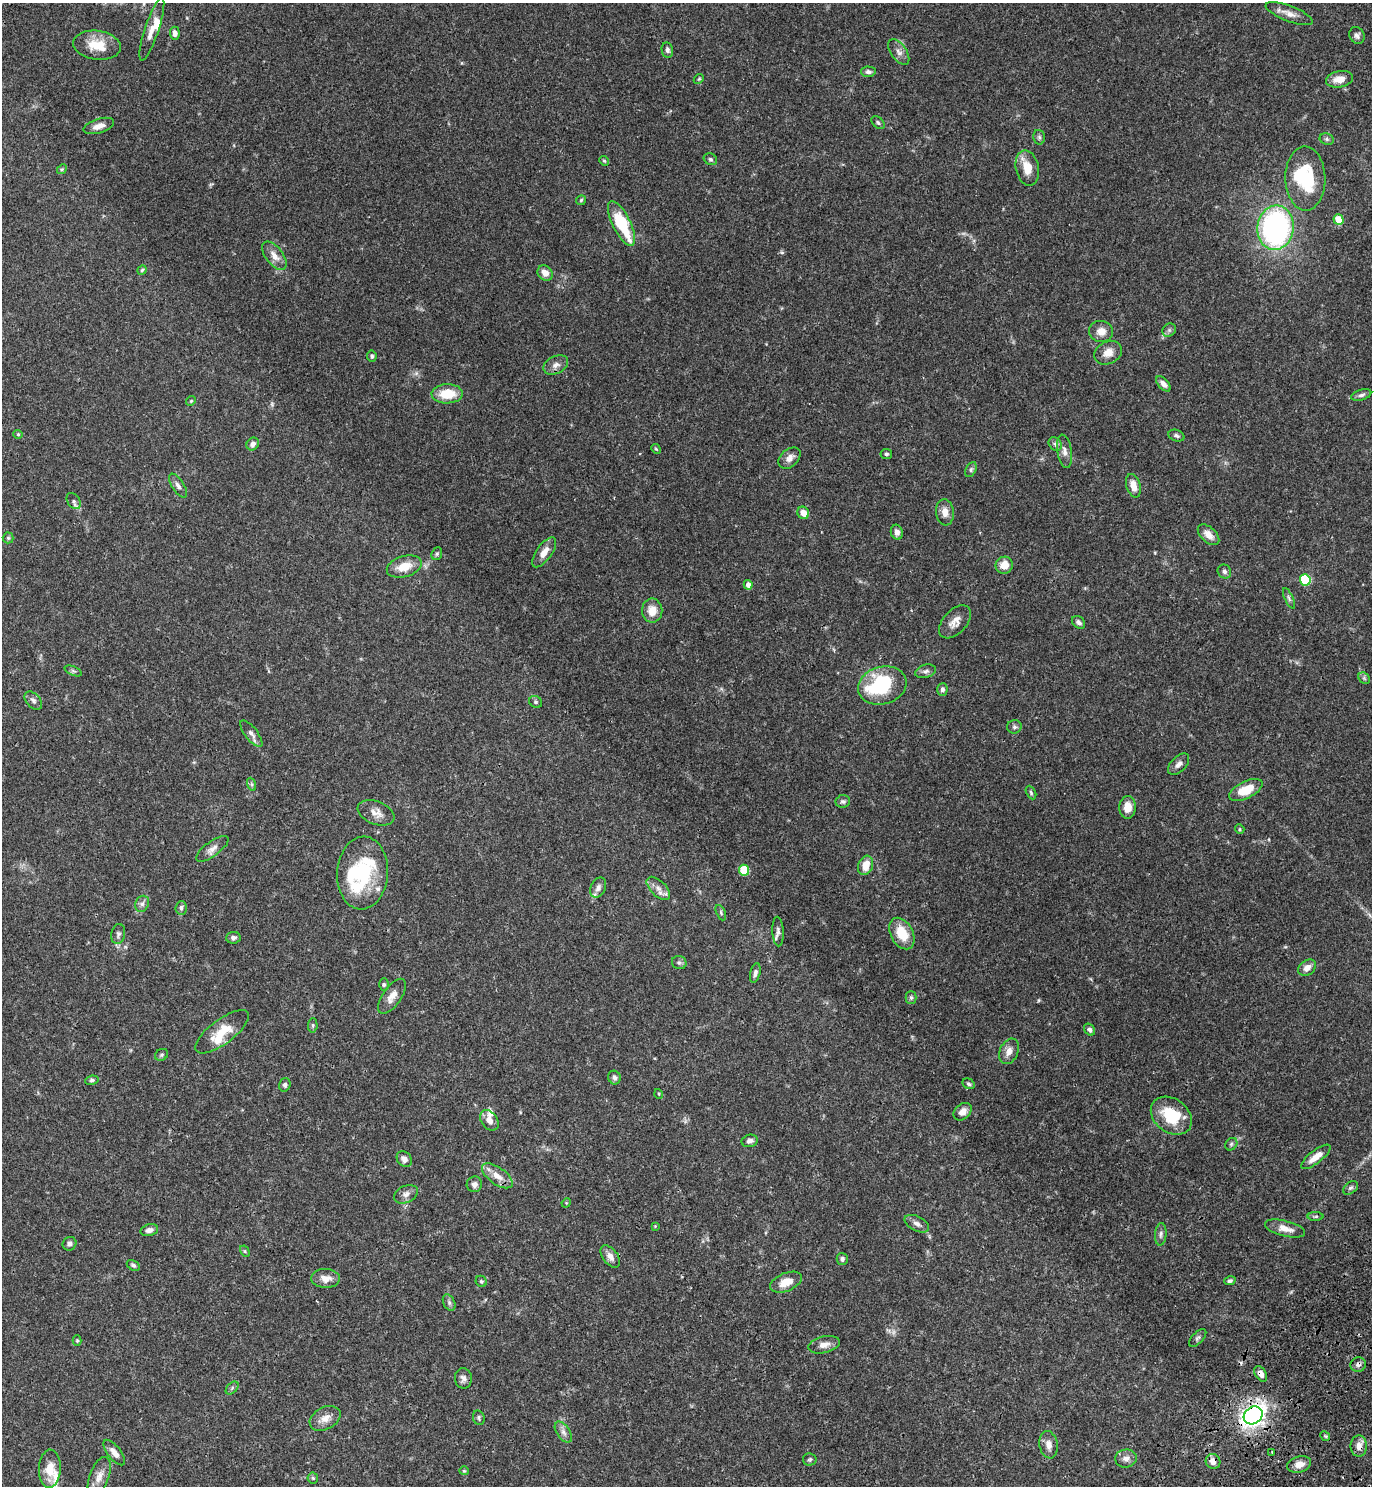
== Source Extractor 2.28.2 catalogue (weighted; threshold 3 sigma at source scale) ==
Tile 6 of 4 x 4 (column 2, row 2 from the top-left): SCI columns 1759-3128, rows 3058-4541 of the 6120 x 6120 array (HDU 1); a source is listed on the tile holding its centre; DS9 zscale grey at full resolution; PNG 1374 x 1488 px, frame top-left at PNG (2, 3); each listed source drawn as its Kron ellipse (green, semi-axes under 4 px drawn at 4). Shown black and unused: <1% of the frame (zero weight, under 3 of 4 exposures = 6% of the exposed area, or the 3 px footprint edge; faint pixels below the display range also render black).
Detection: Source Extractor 2.28.2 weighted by HDU 2 'WHT'; one run over the whole footprint, this tile lists its part. Background 0.0581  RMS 0.0031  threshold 0.0138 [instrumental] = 3 sigma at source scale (4.5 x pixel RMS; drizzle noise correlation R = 1.50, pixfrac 1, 0.05/0.05 arcsec/px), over >= 5 px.
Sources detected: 176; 1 too faint to see at this stretch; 4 inside a brighter object's white glare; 2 cosmic-ray / hot-pixel residue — neither listed nor drawn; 8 inside a brighter listed object's ellipse — not listed separately; the other 161 listed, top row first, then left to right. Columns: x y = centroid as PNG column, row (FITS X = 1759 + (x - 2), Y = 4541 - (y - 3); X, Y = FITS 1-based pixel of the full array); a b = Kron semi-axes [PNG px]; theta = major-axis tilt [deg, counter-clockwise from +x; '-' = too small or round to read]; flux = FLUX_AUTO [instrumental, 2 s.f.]
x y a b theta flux
1289 14 25 8 -21 2.6
152 29 33 7 72 3.8
175 33 6 5 - 1.4
1357 35 9 7 -62 1
97 45 24 14 -8 7
667 50 8 5 -79 0.89
899 52 14 7 -54 1.7
868 72 7 5 -2 0.89
699 79 5 4 - 0.39
1340 79 14 8 12 3
878 123 7 5 -39 0.56
99 126 16 7 17 2.3
1039 137 7 5 -77 0.7
1327 139 7 5 -21 0.62
710 159 7 5 -30 0.58
604 161 5 4 - 0.36
1027 168 18 11 -77 5
62 169 5 4 - 0.38
1305 178 32 20 -89 16
581 200 5 5 - 0.42
1339 220 5 5 - 6.5
621 223 24 9 -63 15
1276 228 22 18 82 72
274 256 17 8 -52 2.9
142 270 5 4 - 0.44
545 273 8 7 - 2.4
1169 330 7 6 - 0.73
1101 331 12 10 -10 2.9
1108 353 14 11 27 3
372 356 6 4 -80 0.58
556 365 13 8 28 1.8
1163 384 9 5 -48 1.6
447 394 15 9 1 7.2
1361 395 10 5 16 0.89
191 401 5 4 - 0.34
18 434 4 4 - 0.33
1176 436 8 5 -19 0.73
253 444 7 6 - 1.2
1055 444 7 6 - 0.82
656 449 5 4 - 0.36
1064 451 17 7 -81 1.8
886 454 6 5 - 0.56
789 458 13 8 42 1.9
971 470 8 5 64 0.63
178 485 13 6 -58 1.2
1133 486 12 7 -74 3.4
74 501 9 6 -55 0.87
945 512 13 9 -84 2.3
803 513 6 5 - 2.4
897 532 7 6 - 1.4
1208 535 13 7 -43 2.6
8 538 5 5 - 0.47
544 552 17 7 54 2.7
437 554 7 5 68 0.52
1004 565 9 8 - 3.7
404 567 18 10 16 5
1224 572 7 6 - 0.96
1305 580 6 5 - 19
748 585 5 4 - 1.6
1289 598 11 4 -65 0.71
652 611 12 10 -89 3.7
955 622 20 11 47 2.9
1079 622 7 5 -46 0.92
73 671 9 4 -22 0.62
926 671 10 6 16 0.95
1364 678 6 5 - 0.56
882 685 25 18 16 25
942 690 6 5 - 0.98
33 701 11 7 -47 1.1
536 702 7 5 -34 0.58
1014 727 7 6 - 0.75
251 734 16 6 -52 1.5
1179 764 13 7 46 1.5
251 784 6 4 -71 0.5
1246 790 18 8 26 6.7
1031 793 7 4 -64 0.52
843 801 7 6 - 0.67
1127 807 11 8 86 3.5
376 813 19 11 -21 2.8
1240 829 5 4 - 0.38
212 849 19 7 36 1.9
865 865 10 7 70 4
744 870 5 5 - 13
362 873 36 25 86 19
598 888 10 7 64 1.3
658 888 14 7 -45 2
142 904 8 6 62 1.1
181 908 7 6 - 0.77
721 913 8 4 -65 0.52
778 932 15 5 -86 1.2
902 933 17 11 -61 7.2
118 934 10 7 79 0.91
233 938 7 6 - 0.91
679 963 7 6 - 0.76
1307 968 10 7 37 1.8
755 973 10 5 77 0.92
384 985 6 5 - 0.51
392 996 20 9 55 2.7
911 997 6 5 - 0.62
313 1025 7 4 85 0.49
1089 1030 6 5 - 0.81
222 1032 32 12 37 7.5
1009 1051 13 9 66 2.2
161 1055 7 5 31 0.57
614 1078 7 6 - 0.91
92 1080 7 4 9 0.54
969 1084 6 5 - 0.54
285 1085 7 5 73 0.86
659 1094 5 3 - 0.28
963 1112 10 7 43 2.3
1171 1116 22 16 -37 11
489 1120 11 8 -53 2.2
750 1141 8 6 11 1.1
1231 1144 7 5 47 0.61
1316 1157 18 6 38 3.2
404 1159 9 7 -49 1.6
497 1176 18 8 -35 3.4
474 1184 8 7 - 1.3
1351 1188 8 5 39 0.67
406 1194 12 8 25 1.6
566 1203 5 4 - 0.28
1316 1216 8 4 1 0.48
917 1224 13 7 -27 1.3
655 1226 4 4 - 0.25
1285 1228 21 8 -14 3
149 1230 9 6 15 1.4
1161 1234 11 5 86 0.98
69 1244 7 6 - 1.1
245 1251 6 4 -61 0.38
610 1256 13 7 -53 1.9
842 1259 6 5 - 0.75
133 1265 7 4 -31 0.61
326 1278 14 9 -3 2.5
481 1281 6 5 - 0.51
1230 1281 5 4 - 0.64
786 1282 16 9 22 3.9
449 1303 8 5 -64 0.82
1198 1338 11 5 46 0.77
77 1341 5 4 - 0.4
824 1345 16 8 13 2.2
1358 1365 8 7 - 0.95
1261 1374 8 5 -56 1.8
463 1378 10 8 -88 1.5
232 1388 8 4 46 0.52
1253 1415 10 8 38 120
325 1418 16 11 28 2.9
479 1418 7 5 -71 0.59
563 1432 12 6 -56 1.5
1325 1436 5 4 - 0.35
1049 1445 14 9 -80 2.1
1359 1446 10 8 90 2.3
1272 1452 2 2 - 0.25
114 1453 15 6 -52 2
1126 1458 11 9 5 1.7
810 1459 7 6 - 0.59
1213 1461 8 7 - 2.3
1299 1464 12 8 16 2.6
50 1469 19 11 87 4.7
464 1471 5 4 - 0.32
99 1477 21 9 70 2.9
313 1478 5 5 - 0.47
Overlapping masked pixels (flux is a lower limit): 5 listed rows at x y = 1358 1365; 1261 1374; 1253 1415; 1359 1446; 1213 1461